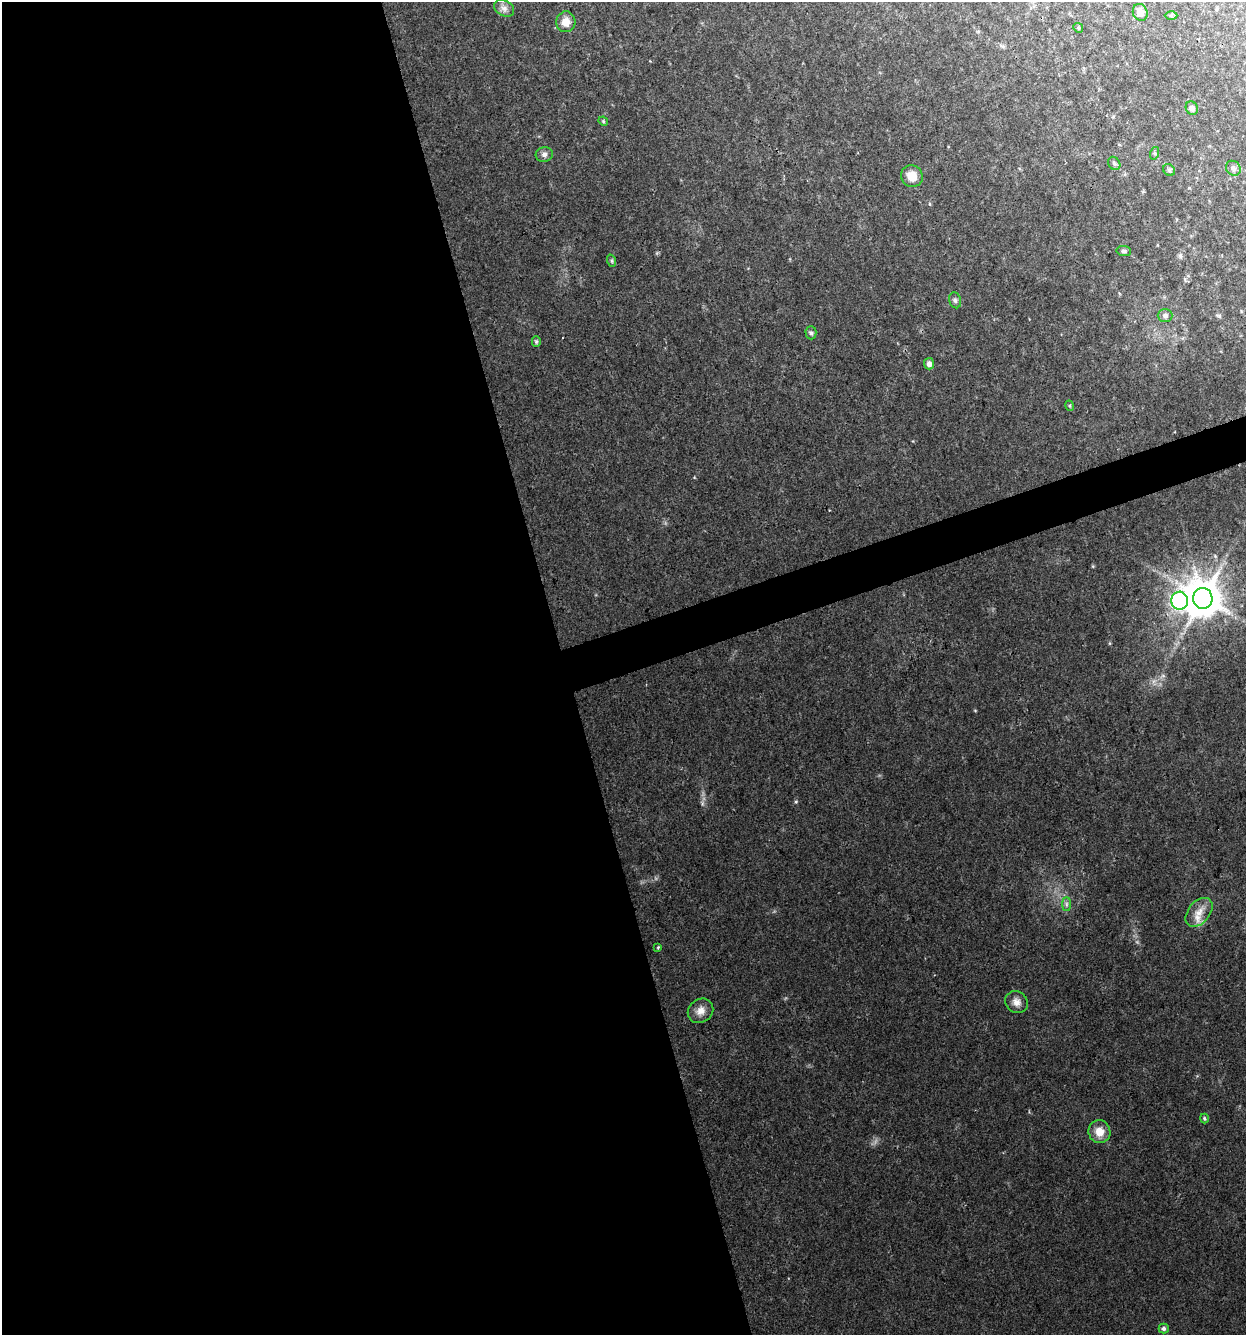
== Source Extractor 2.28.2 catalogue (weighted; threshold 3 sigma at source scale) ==
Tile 9 of 4 x 4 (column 1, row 3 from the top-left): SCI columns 61-1304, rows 1334-2666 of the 5150 x 5332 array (HDU 1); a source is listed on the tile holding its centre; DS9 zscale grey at full resolution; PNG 1248 x 1337 px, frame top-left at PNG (2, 2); each listed source drawn as its Kron ellipse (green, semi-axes under 4 px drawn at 4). Shown black and unused: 47% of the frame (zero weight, under 2 of 3 exposures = <1% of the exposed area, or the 3 px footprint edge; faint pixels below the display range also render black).
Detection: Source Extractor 2.28.2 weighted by HDU 2 'WHT'; one run over the whole footprint, this tile lists its part. Background 0.0449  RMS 0.0057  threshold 0.0255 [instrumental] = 3 sigma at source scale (4.5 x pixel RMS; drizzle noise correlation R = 1.50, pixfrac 1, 0.0396/0.0396 arcsec/px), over >= 5 px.
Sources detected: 31; all 31 listed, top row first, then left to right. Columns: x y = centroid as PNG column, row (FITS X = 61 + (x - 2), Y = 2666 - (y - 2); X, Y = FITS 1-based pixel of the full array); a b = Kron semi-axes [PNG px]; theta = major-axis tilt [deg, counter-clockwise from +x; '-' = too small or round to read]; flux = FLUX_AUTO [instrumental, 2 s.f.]
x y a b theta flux
504 8 10 7 -28 2.7
1140 12 8 7 - 4
1171 16 6 4 0 0.78
566 22 10 9 - 5.4
1078 28 5 4 - 0.72
1192 108 7 6 - 2
603 121 5 4 - 0.7
1155 153 6 4 72 0.82
544 154 8 7 - 2.1
1114 163 7 5 -56 1.1
1233 168 8 7 - 1.8
1169 170 6 5 - 0.89
912 176 11 10 - 7.1
1124 251 7 5 -10 1.3
612 261 6 4 -71 0.78
955 300 8 6 -73 1.3
1165 315 7 6 - 1.8
811 333 6 5 - 1.2
536 342 5 4 - 0.83
929 364 6 5 - 2.6
1070 406 5 3 - 0.64
1203 598 10 10 - 1700
1180 601 9 8 - 160
1066 904 7 4 90 1.3
1199 912 16 10 50 6.5
658 947 4 3 - 0.57
1017 1002 12 10 -33 3.7
701 1011 13 11 39 4.6
1204 1119 5 4 - 0.82
1099 1132 11 11 - 6.8
1164 1329 5 5 - 1.4
Unlisted compact peaks at least as high as the median listed source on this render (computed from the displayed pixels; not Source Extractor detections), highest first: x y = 796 802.